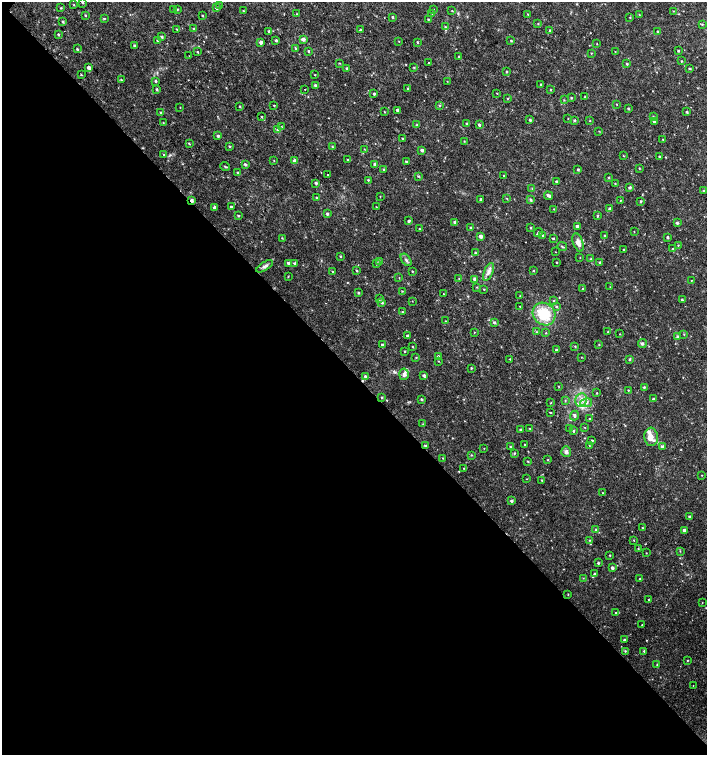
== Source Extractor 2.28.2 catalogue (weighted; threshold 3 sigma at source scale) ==
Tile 14 of 4 x 4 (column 2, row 4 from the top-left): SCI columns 1636-3044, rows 1-1506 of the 6025 x 6032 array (HDU 1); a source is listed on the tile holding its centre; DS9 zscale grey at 2 x 2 block average (1 PNG px = mean of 2 x 2 image px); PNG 709 x 757 px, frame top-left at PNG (2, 2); each listed source drawn as its Kron ellipse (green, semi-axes under 4 px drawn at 4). Shown black and unused: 51% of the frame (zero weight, under 2 of 3 exposures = <1% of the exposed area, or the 3 px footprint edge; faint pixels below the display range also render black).
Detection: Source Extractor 2.28.2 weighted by HDU 2 'WHT'; one run over the whole footprint, this tile lists its part. Background 0.0176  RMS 0.0034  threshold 0.0152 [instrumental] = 3 sigma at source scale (4.5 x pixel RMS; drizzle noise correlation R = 1.50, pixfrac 1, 0.0396/0.0396 arcsec/px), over >= 5 px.
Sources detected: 314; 3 cosmic-ray / hot-pixel residue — neither listed nor drawn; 6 inside a brighter listed object's ellipse — not listed separately; the other 305 listed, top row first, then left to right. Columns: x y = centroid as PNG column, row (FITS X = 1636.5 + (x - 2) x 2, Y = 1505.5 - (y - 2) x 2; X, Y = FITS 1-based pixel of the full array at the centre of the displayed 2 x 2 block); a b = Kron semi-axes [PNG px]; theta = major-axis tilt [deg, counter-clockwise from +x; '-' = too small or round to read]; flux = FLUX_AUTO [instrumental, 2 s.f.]
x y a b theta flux
82 2 3 2 - 0.63
74 5 2 2 - 0.45
219 6 3 2 - 0.59
61 8 3 2 - 0.59
216 8 3 3 - 1.3
177 9 3 2 - 0.77
434 9 3 2 - 0.49
173 10 2 2 - 0.49
243 11 3 2 - 0.4
452 11 3 2 - 0.47
673 11 3 2 - 0.38
432 13 3 2 - 0.54
297 14 3 2 - 0.65
528 14 2 2 - 0.45
85 15 3 2 - 0.53
639 15 2 2 - 0.37
202 16 2 2 - 0.64
393 17 3 2 - 0.88
630 18 2 2 - 0.44
104 19 3 2 - 0.57
428 19 2 2 - 0.63
63 21 3 2 - 0.87
538 24 2 2 - 0.45
702 24 3 3 - 0.64
445 27 3 3 - 0.51
176 29 3 2 - 0.51
194 29 3 3 - 1.3
360 30 3 2 - 1.2
550 30 3 2 - 0.82
269 31 3 3 - 1.5
657 32 3 2 - 0.56
58 34 3 2 - 0.83
162 37 3 2 - 1.2
303 39 3 3 - 2.8
276 40 3 2 - 1.2
157 41 3 2 - 0.61
399 41 3 2 - 0.34
511 41 2 2 - 0.75
261 42 3 3 - 2.6
417 42 2 2 - 0.67
597 44 2 2 - 0.39
134 45 2 2 - 0.71
295 48 3 2 - 0.46
77 49 3 2 - 0.79
308 51 3 2 - 0.82
678 51 2 2 - 0.86
198 52 2 2 - 0.55
615 52 3 2 - 0.34
591 53 3 2 - 0.42
189 56 3 2 - 0.34
459 56 2 2 - 0.51
681 61 3 2 - 0.37
429 62 2 2 - 0.82
339 63 3 2 - 0.43
627 64 3 2 - 0.82
89 68 3 3 - 3.1
347 68 3 2 - 0.98
414 68 3 2 - 0.64
690 69 3 2 - 0.8
507 72 2 2 - 0.76
81 75 3 2 - 0.58
315 75 2 2 - 0.39
121 80 3 2 - 0.77
156 81 3 3 - 1
447 81 2 2 - 0.3
541 84 3 2 - 0.92
315 85 3 3 - 1.3
408 88 3 2 - 0.61
157 89 3 2 - 1.3
305 89 2 2 - 0.74
551 90 3 2 - 0.49
497 93 2 2 - 0.46
374 94 2 2 - 1.3
585 97 3 2 - 0.8
507 98 3 2 - 0.53
571 98 2 2 - 0.79
564 100 3 2 - 0.43
617 104 2 2 - 0.36
274 105 2 2 - 0.53
240 106 3 2 - 0.57
439 106 3 3 - 0.75
180 107 2 2 - 0.29
628 109 3 2 - 0.86
398 110 2 2 - 2.5
161 112 3 2 - 0.81
384 112 2 2 - 0.47
687 112 2 2 - 0.99
653 116 2 2 - 0.41
262 117 3 2 - 0.6
568 118 2 2 - 0.34
530 120 2 2 - 1.3
574 120 3 3 - 0.82
590 121 2 2 - 0.41
654 122 2 2 - 1.5
163 123 2 2 - 0.4
466 123 2 2 - 0.54
417 125 3 2 - 0.64
479 125 3 3 - 1.2
282 127 2 2 - 0.4
278 130 3 3 - 1.2
599 131 3 2 - 0.37
218 136 3 2 - 1.2
403 139 3 2 - 0.82
663 139 2 2 - 0.31
464 141 3 2 - 0.46
189 144 3 2 - 0.7
229 146 2 2 - 0.67
332 146 3 2 - 0.52
364 149 3 2 - 0.32
422 150 3 3 - 1.8
164 155 3 2 - 0.5
623 156 2 2 - 0.44
659 157 3 2 - 1
274 160 3 2 - 0.31
348 160 2 2 - 0.87
295 161 3 3 - 2.6
406 162 3 3 - 1.1
375 164 3 3 - 2.2
245 165 3 2 - 1.3
225 166 5 2 - 0.78
639 168 2 2 - 0.55
384 169 3 3 - 0.83
578 170 3 3 - 0.87
237 172 3 2 - 0.56
327 175 2 2 - 1.3
418 176 3 2 - 0.71
504 176 2 2 - 0.4
609 178 3 2 - 0.59
368 180 3 2 - 0.71
556 181 2 2 - 1
316 183 3 3 - 1.2
615 184 3 2 - 0.45
630 187 3 3 - 1.5
532 188 3 2 - 0.48
704 191 3 2 - 1
548 196 5 2 - 2.3
316 197 3 2 - 0.53
380 197 3 2 - 0.32
481 199 2 2 - 1
507 199 3 2 - 0.45
531 200 3 3 - 1.3
620 200 3 2 - 0.49
192 201 3 2 - 2.5
640 201 3 2 - 0.73
231 207 2 2 - 1
376 207 2 2 - 0.35
215 208 3 2 - 3
610 208 3 2 - 1.3
554 209 2 2 - 0.4
327 214 3 2 - 1.3
238 215 3 2 - 0.8
597 216 3 2 - 0.79
409 221 2 2 - 1.4
455 222 3 3 - 1.3
677 223 3 2 - 1.3
577 226 2 2 - 2.3
470 227 3 2 - 0.65
531 228 2 2 - 0.63
420 229 2 2 - 0.73
634 232 2 2 - 0.3
538 233 4 2 - 1.5
605 235 3 2 - 0.64
480 236 2 2 - 2.9
542 236 3 2 - 0.96
667 237 2 2 - 1.3
282 238 3 2 - 0.46
553 239 2 2 - 0.89
578 242 9 5 -70 4.7
678 245 2 2 - 0.41
562 247 4 3 - 1
673 249 3 3 - 0.7
624 250 2 2 - 0.47
555 252 2 2 - 0.29
475 253 3 2 - 0.8
340 256 3 2 - 0.66
580 258 2 2 - 0.3
591 259 3 2 - 0.64
406 260 7 3 -55 1.6
380 262 3 3 - 1
557 262 2 2 - 0.54
600 262 3 2 - 1.1
288 263 3 3 - 1.6
295 263 3 3 - 1.4
377 263 3 3 - 0.98
265 266 9 4 32 2.3
357 270 3 2 - 0.79
332 271 3 2 - 0.5
412 271 2 2 - 0.48
533 271 3 2 - 0.55
488 272 9 4 68 3.1
288 276 3 2 - 0.46
399 278 3 2 - 0.3
459 279 3 2 - 0.46
475 279 2 2 - 3
691 280 2 2 - 0.37
477 287 3 2 - 0.43
610 287 2 2 - 0.25
484 289 2 2 - 0.45
583 289 3 2 - 0.7
402 291 3 2 - 0.49
358 293 3 2 - 0.92
443 294 2 2 - 1.7
520 296 2 2 - 0.34
379 299 3 3 - 0.92
682 300 2 2 - 1.2
412 301 2 2 - 0.27
554 301 3 3 - 0.57
382 302 3 3 - 1.4
520 306 2 2 - 0.88
556 307 4 3 - 0.98
403 312 3 2 - 0.62
544 314 12 10 -44 27
445 321 2 2 - 0.32
494 322 3 3 - 1.2
474 332 2 2 - 0.45
536 332 2 2 - 0.58
608 332 3 2 - 0.56
546 333 2 2 - 0.46
620 334 2 2 - 0.32
684 334 2 2 - 0.47
407 336 2 2 - 1.8
677 336 4 3 - 1
642 343 4 4 - 1.2
382 345 2 2 - 1.3
599 345 2 2 - 0.41
575 346 3 2 - 0.53
412 347 2 2 - 0.45
556 350 3 2 - 1.2
404 351 2 2 - 0.57
438 356 3 3 - 1.1
416 357 3 2 - 0.49
581 357 2 2 - 0.28
510 359 2 2 - 0.42
630 359 4 2 - 1
439 361 2 2 - 0.36
471 368 2 2 - 0.74
404 374 5 4 - 2.8
424 375 3 2 - 1.7
365 376 3 3 - 1.1
558 386 3 2 - 0.39
644 387 3 3 - 0.9
628 390 2 2 - 0.46
597 393 2 2 - 0.45
382 397 3 2 - 0.73
422 399 3 2 - 0.91
654 399 3 3 - 1
581 400 7 5 68 4.5
565 401 3 2 - 0.53
551 403 3 2 - 0.31
586 403 6 4 13 2.7
551 413 3 2 - 0.48
574 415 5 3 - 1.5
590 419 2 2 - 0.86
423 424 2 2 - 0.49
585 427 3 2 - 0.58
530 428 3 2 - 0.51
570 429 3 2 - 0.79
521 430 3 2 - 1.1
573 431 3 2 - 0.88
651 437 9 7 -84 5.1
592 441 2 2 - 1.2
525 445 2 2 - 0.51
425 446 3 3 - 0.99
589 446 3 2 - 0.39
662 446 3 3 - 1.5
510 447 3 2 - 0.56
484 448 2 2 - 0.35
566 452 5 5 - 2.5
514 453 3 3 - 0.86
471 455 3 2 - 0.6
443 458 2 2 - 0.36
548 460 3 2 - 0.63
528 461 3 2 - 0.62
464 468 2 2 - 0.32
702 475 2 2 - 0.29
527 479 2 2 - 0.3
542 480 2 2 - 0.65
603 493 2 2 - 0.3
511 501 3 2 - 1.4
689 517 2 2 - 1.3
642 528 3 2 - 0.48
596 530 3 3 - 0.84
684 530 2 2 - 3.1
590 540 3 2 - 0.37
634 540 3 2 - 0.42
638 549 2 2 - 0.4
680 551 3 2 - 0.47
646 553 2 2 - 0.35
610 555 2 2 - 0.52
598 563 3 2 - 1
612 568 2 2 - 1.7
595 574 3 3 - 1.6
583 578 3 2 - 0.4
640 579 2 2 - 0.68
568 594 3 2 - 0.38
648 600 2 2 - 0.32
702 603 2 2 - 0.28
615 612 2 2 - 0.62
642 625 2 2 - 0.34
625 640 3 3 - 1.6
625 651 2 2 - 0.62
644 651 3 2 - 0.82
687 660 2 2 - 0.51
657 665 3 2 - 0.69
693 685 2 2 - 0.31
Overlapping masked pixels (flux is a lower limit): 2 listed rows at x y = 192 201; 425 446
Diffuse or blended objects may show on this block-average render without a row.